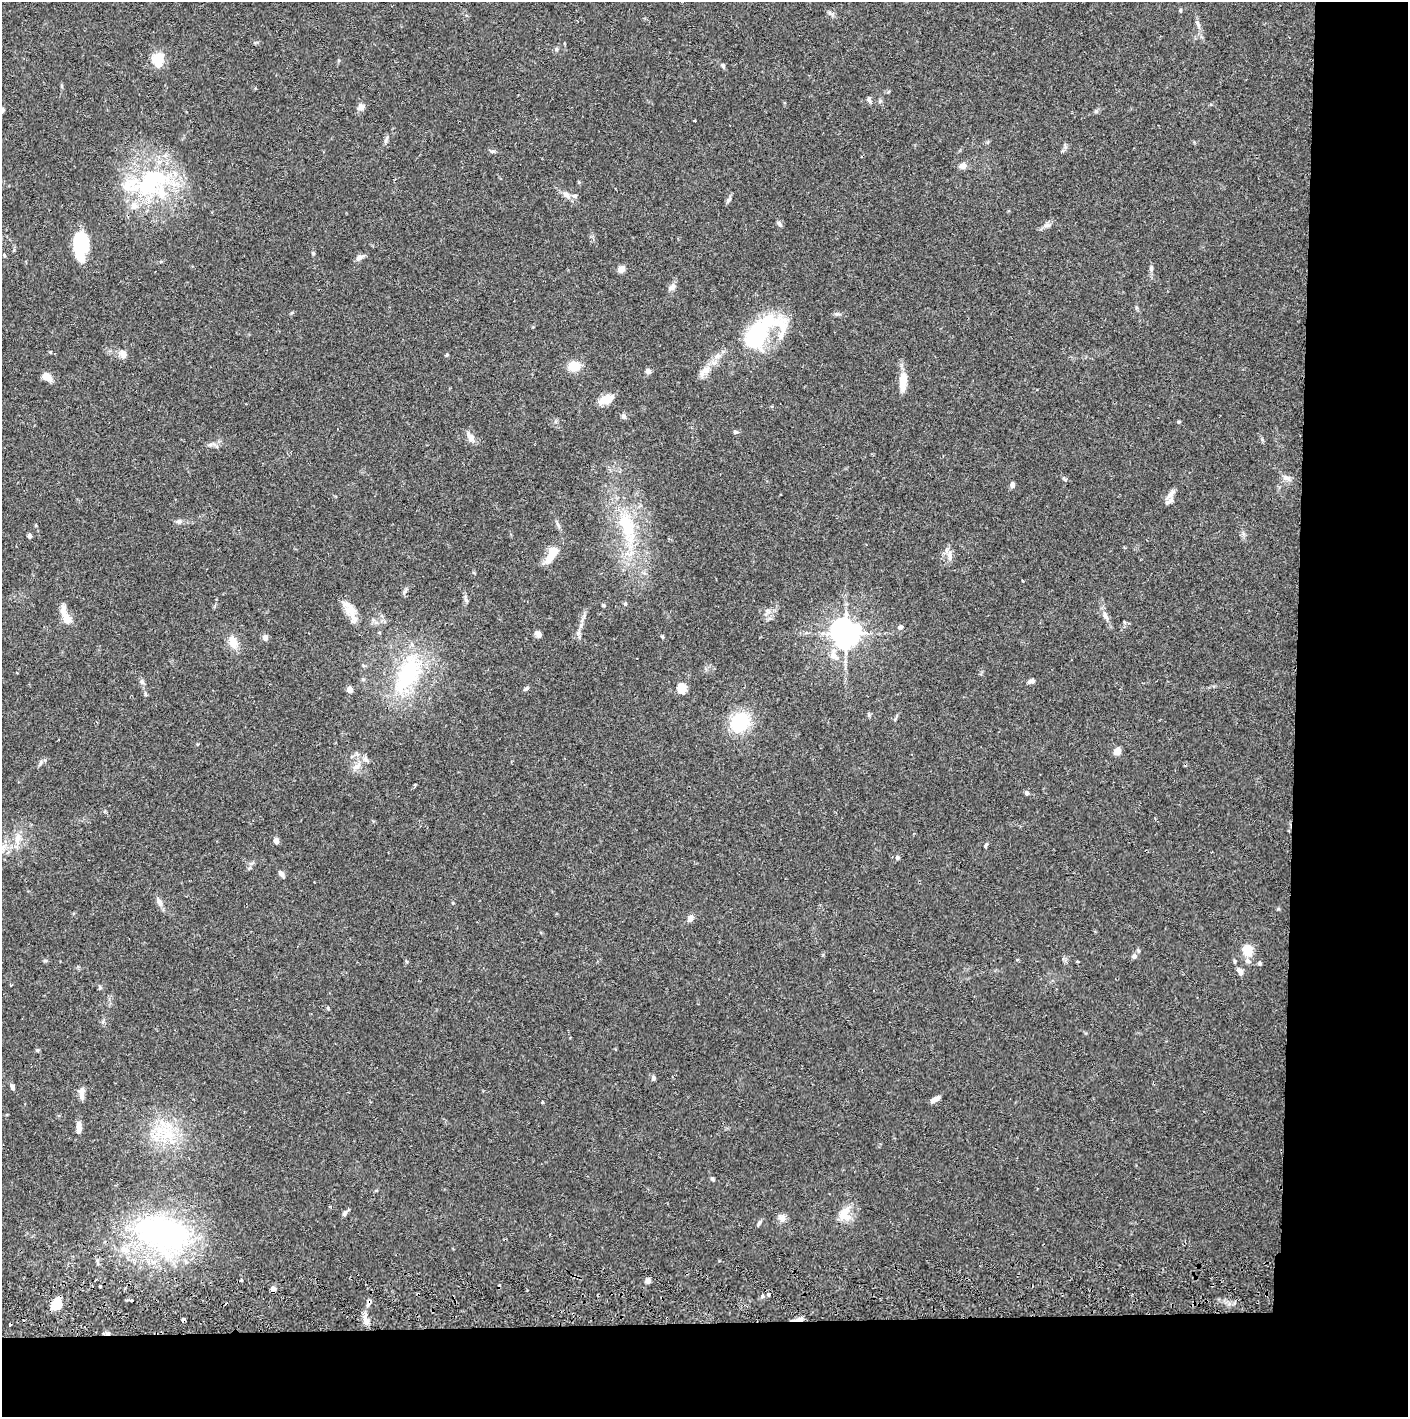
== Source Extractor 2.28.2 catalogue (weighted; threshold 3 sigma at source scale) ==
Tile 9 of 3 x 3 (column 3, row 3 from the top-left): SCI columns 2817-4222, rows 57-1471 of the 4229 x 4358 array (HDU 1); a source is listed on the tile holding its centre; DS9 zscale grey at full resolution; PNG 1410 x 1419 px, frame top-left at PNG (2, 2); no overlay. Shown black and unused: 14% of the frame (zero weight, under 2 of 3 exposures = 3% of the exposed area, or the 3 px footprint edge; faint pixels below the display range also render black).
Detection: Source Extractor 2.28.2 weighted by HDU 2 'WHT'; one run over the whole footprint, this tile lists its part. Background 0.0682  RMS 0.0048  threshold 0.0218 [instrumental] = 3 sigma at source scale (4.5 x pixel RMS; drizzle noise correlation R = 1.50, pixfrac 1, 0.05/0.05 arcsec/px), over >= 5 px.
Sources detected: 131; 3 inside a brighter object's white glare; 5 cosmic-ray / hot-pixel residue — not listed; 7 inside a brighter listed object's ellipse — not listed separately; the other 116 listed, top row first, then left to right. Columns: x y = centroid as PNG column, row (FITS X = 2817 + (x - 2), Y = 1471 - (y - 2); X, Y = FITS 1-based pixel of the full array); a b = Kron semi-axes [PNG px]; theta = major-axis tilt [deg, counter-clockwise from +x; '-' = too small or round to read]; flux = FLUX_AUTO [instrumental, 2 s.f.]
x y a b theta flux
1180 10 6 3 90 0.61
1198 24 11 5 -69 1.6
157 59 17 11 39 8.5
723 66 6 5 - 0.77
869 99 7 5 -86 1.2
361 107 11 9 64 2.1
2 110 6 5 - 1.1
694 121 3 2 - 0.44
386 139 13 4 73 1.3
493 151 8 4 -8 0.85
962 166 9 7 13 2.5
151 182 58 35 32 59
566 195 13 7 -41 2.7
780 224 9 4 -53 1.1
1046 225 9 4 8 1.3
81 243 24 13 87 31
313 253 4 4 - 0.62
4 255 5 3 - 0.51
359 258 10 6 32 2
1151 268 8 5 89 1.2
621 269 7 6 - 3.3
672 287 11 7 37 1.9
837 314 7 4 -18 0.88
756 336 59 28 33 56
50 352 5 3 - 0.39
123 353 11 9 -69 2.9
447 355 5 4 - 0.54
574 366 11 9 7 8.5
705 370 14 9 18 4.1
648 371 7 7 - 1.5
47 377 12 7 -40 4.5
903 381 25 8 87 7.5
606 400 18 9 17 6.4
772 406 4 3 - 0.48
624 416 9 5 -45 1.1
1179 422 4 4 - 0.58
735 432 7 5 -16 0.87
471 438 14 7 -63 3.3
210 445 7 4 19 1
1286 478 11 7 -13 2.2
1064 479 8 3 -46 0.67
1012 485 6 5 - 1.7
1171 494 15 6 44 2.6
178 521 8 6 1 1.2
558 525 11 3 -61 1.1
627 527 48 18 -70 31
29 536 5 4 - 1.2
555 551 14 10 -9 4.7
950 556 15 7 -88 3.2
549 560 12 10 55 4
466 600 7 4 -71 0.9
625 604 5 4 - 0.59
603 605 5 4 - 0.57
349 608 26 12 -54 6.8
1105 616 12 7 -58 2.4
66 617 23 8 -70 7.3
1124 622 6 3 -71 0.57
900 627 7 6 - 1.2
578 633 7 4 71 1.1
845 633 9 9 - 490
538 634 7 5 -47 2.2
265 637 8 6 -73 1.8
662 637 4 4 - 0.59
233 642 17 10 -78 5.9
833 656 14 10 -40 4
407 674 63 27 64 44
1031 681 7 6 - 1.4
142 682 8 5 -58 1.3
682 688 5 5 - 23
526 689 7 4 36 0.87
350 690 4 4 - 5.6
869 715 6 4 -72 0.65
740 722 20 18 46 24
1117 751 8 7 - 3.2
41 762 8 4 60 1.1
357 766 12 8 29 3.3
1027 793 6 5 - 0.96
18 838 14 7 79 3.8
276 840 7 5 -77 2.2
986 845 7 3 64 0.78
2 847 11 6 13 2.3
897 857 6 5 - 0.81
281 874 9 5 -53 1.6
159 902 11 7 -61 2.4
453 903 5 4 - 0.43
690 918 8 6 58 2.6
1248 951 14 11 -74 7.8
1134 956 7 6 - 1.7
45 961 6 4 0 0.61
1234 961 6 3 -72 0.57
1260 963 5 5 - 0.77
1240 971 11 6 -62 2.1
100 987 6 5 - 0.73
37 1050 5 4 - 0.63
654 1078 6 5 - 0.96
12 1087 9 5 -59 1.1
82 1093 14 6 88 3
935 1099 11 5 31 2.4
542 1102 4 3 - 0.45
79 1128 15 6 88 3.5
167 1133 24 20 -68 19
712 1179 6 4 -65 0.74
345 1213 9 6 63 1.4
844 1214 20 14 69 7.7
782 1218 12 8 64 2.3
760 1222 8 4 53 0.88
163 1234 78 48 -18 120
648 1281 6 5 - 1.8
100 1286 3 3 - 0.92
273 1288 7 6 - 1.4
768 1294 4 3 - 2
369 1302 11 3 64 1.3
56 1304 12 9 50 8.5
183 1320 4 4 - 4.1
799 1320 12 5 17 2.3
367 1322 9 7 54 2.3
Overlapping masked pixels (flux is a lower limit): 4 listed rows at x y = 163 1234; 369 1302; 183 1320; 799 1320
Isophote crosses this tile's border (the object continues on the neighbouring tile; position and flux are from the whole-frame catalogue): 2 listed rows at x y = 2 110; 2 847
Unlisted compact peaks at least as high as the median listed source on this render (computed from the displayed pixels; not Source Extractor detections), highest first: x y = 1096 111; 328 1008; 728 200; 830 13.